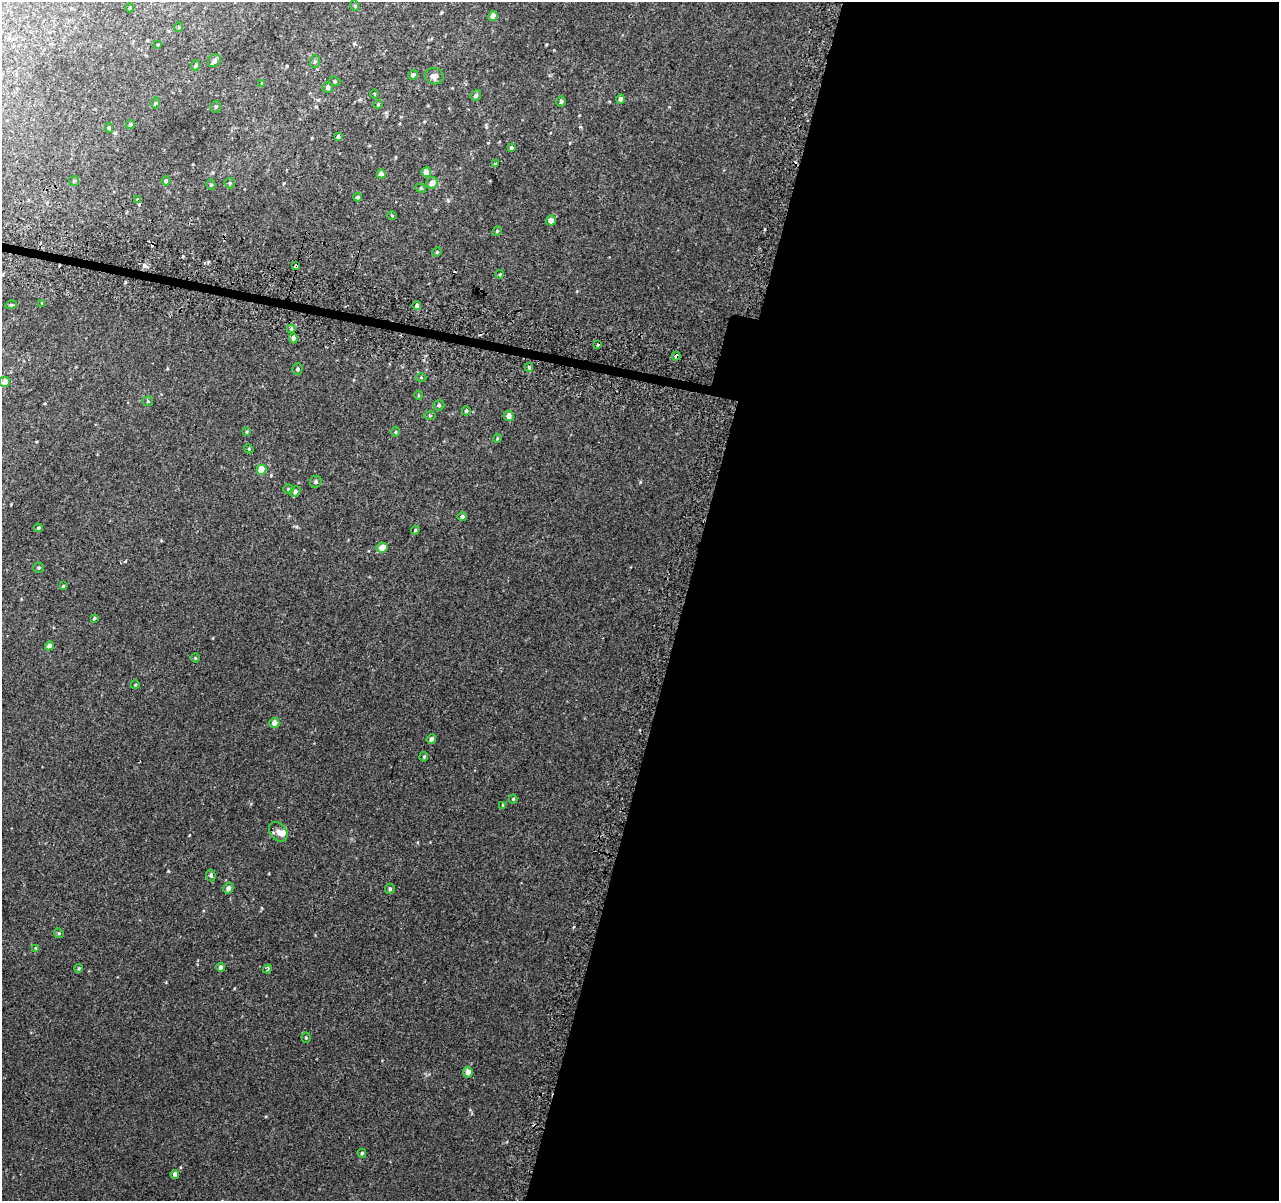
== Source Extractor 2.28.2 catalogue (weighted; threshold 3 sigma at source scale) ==
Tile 12 of 4 x 4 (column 4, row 3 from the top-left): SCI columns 3875-5151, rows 1464-2662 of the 5193 x 5391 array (HDU 1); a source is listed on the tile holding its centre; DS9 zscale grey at full resolution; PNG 1281 x 1203 px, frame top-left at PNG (2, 2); each listed source drawn as its Kron ellipse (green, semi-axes under 4 px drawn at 4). Shown black and unused: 47% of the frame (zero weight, under 2 of 3 exposures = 3% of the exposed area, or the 3 px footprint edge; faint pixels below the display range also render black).
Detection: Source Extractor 2.28.2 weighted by HDU 2 'WHT'; one run over the whole footprint, this tile lists its part. Background 0.00843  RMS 0.0068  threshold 0.0307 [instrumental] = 3 sigma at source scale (4.5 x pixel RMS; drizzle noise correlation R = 1.50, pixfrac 1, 0.0396/0.0396 arcsec/px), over >= 5 px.
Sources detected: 96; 1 cosmic-ray / hot-pixel residue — neither listed nor drawn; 1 inside a brighter listed object's ellipse — not listed separately; the other 94 listed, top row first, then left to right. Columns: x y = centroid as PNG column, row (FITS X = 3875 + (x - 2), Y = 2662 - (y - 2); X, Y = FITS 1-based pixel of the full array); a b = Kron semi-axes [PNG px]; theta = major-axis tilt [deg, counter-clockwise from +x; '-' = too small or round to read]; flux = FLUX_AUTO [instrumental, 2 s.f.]
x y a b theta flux
355 6 5 3 - 0.57
130 8 4 3 - 0.57
493 16 5 4 - 4.5
179 27 4 4 - 0.63
158 45 3 2 - 0.48
214 61 7 6 - 2.5
315 61 6 5 - 1.1
196 65 5 4 - 1.2
413 75 5 4 - 2
434 76 9 8 - 2.9
335 81 6 4 -22 0.9
262 83 4 4 - 0.5
328 87 5 5 - 1.7
374 94 4 3 - 0.64
476 95 6 4 52 1.3
621 99 4 4 - 2
561 101 5 5 - 1.2
155 103 6 4 88 0.7
378 104 5 4 - 0.66
216 107 6 5 - 0.92
130 124 5 4 - 1.2
109 128 4 4 - 0.95
338 136 4 4 - 0.96
511 148 4 4 - 1.2
495 164 3 3 - 0.72
426 172 5 5 - 5.5
381 174 4 4 - 4.7
74 181 5 5 - 0.79
166 181 4 4 - 1.1
230 183 5 5 - 1.1
432 183 6 5 - 4.1
211 185 5 4 - 0.95
421 188 5 4 - 0.93
358 197 4 4 - 1.2
137 199 3 3 - 2
392 215 5 3 - 0.53
551 220 5 4 - 3.5
497 231 5 4 - 0.78
437 252 5 4 - 0.8
296 266 4 3 - 3.1
500 274 4 3 - 0.51
42 303 3 3 - 0.5
11 305 5 3 - 0.67
417 306 4 4 - 2
291 329 4 4 - 0.97
293 338 5 4 - 1.9
597 345 3 3 - 1.3
676 356 4 3 - 3.7
529 367 4 4 - 0.87
297 369 6 5 - 1.3
421 377 5 3 - 0.58
5 382 5 5 - 4
418 395 4 3 - 0.51
148 401 5 5 - 0.77
439 405 5 5 - 1.1
466 411 4 4 - 0.99
430 415 5 4 - 0.73
509 416 5 5 - 3.4
246 432 4 3 - 0.64
396 432 5 3 - 0.67
497 438 5 3 - 0.67
249 449 5 4 - 0.58
262 470 5 5 - 11
316 482 6 5 - 1.4
288 489 5 4 - 0.95
295 492 5 5 - 2
462 516 4 4 - 1.6
38 528 4 3 - 0.78
415 530 4 3 - 0.71
382 548 5 5 - 6.5
39 568 5 5 - 0.91
63 586 3 3 - 0.67
94 618 4 3 - 0.81
49 646 4 4 - 2.5
195 658 5 3 - 0.6
135 685 4 3 - 0.47
274 723 5 5 - 4.5
431 739 5 4 - 1.9
424 757 5 4 - 0.76
513 799 4 4 - 0.71
502 805 4 2 - 0.48
278 832 11 8 -49 3.8
211 875 6 4 -83 1.4
228 888 5 5 - 2.7
390 889 5 5 - 1.1
59 933 5 4 - 0.9
36 948 4 3 - 0.71
221 967 4 4 - 1.9
79 968 4 3 - 0.57
267 969 4 3 - 1.2
306 1038 5 4 - 0.79
468 1072 5 4 - 3.9
362 1153 4 4 - 0.86
175 1174 4 3 - 5.5
Overlapping masked pixels (flux is a lower limit): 2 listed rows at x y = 296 266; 676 356